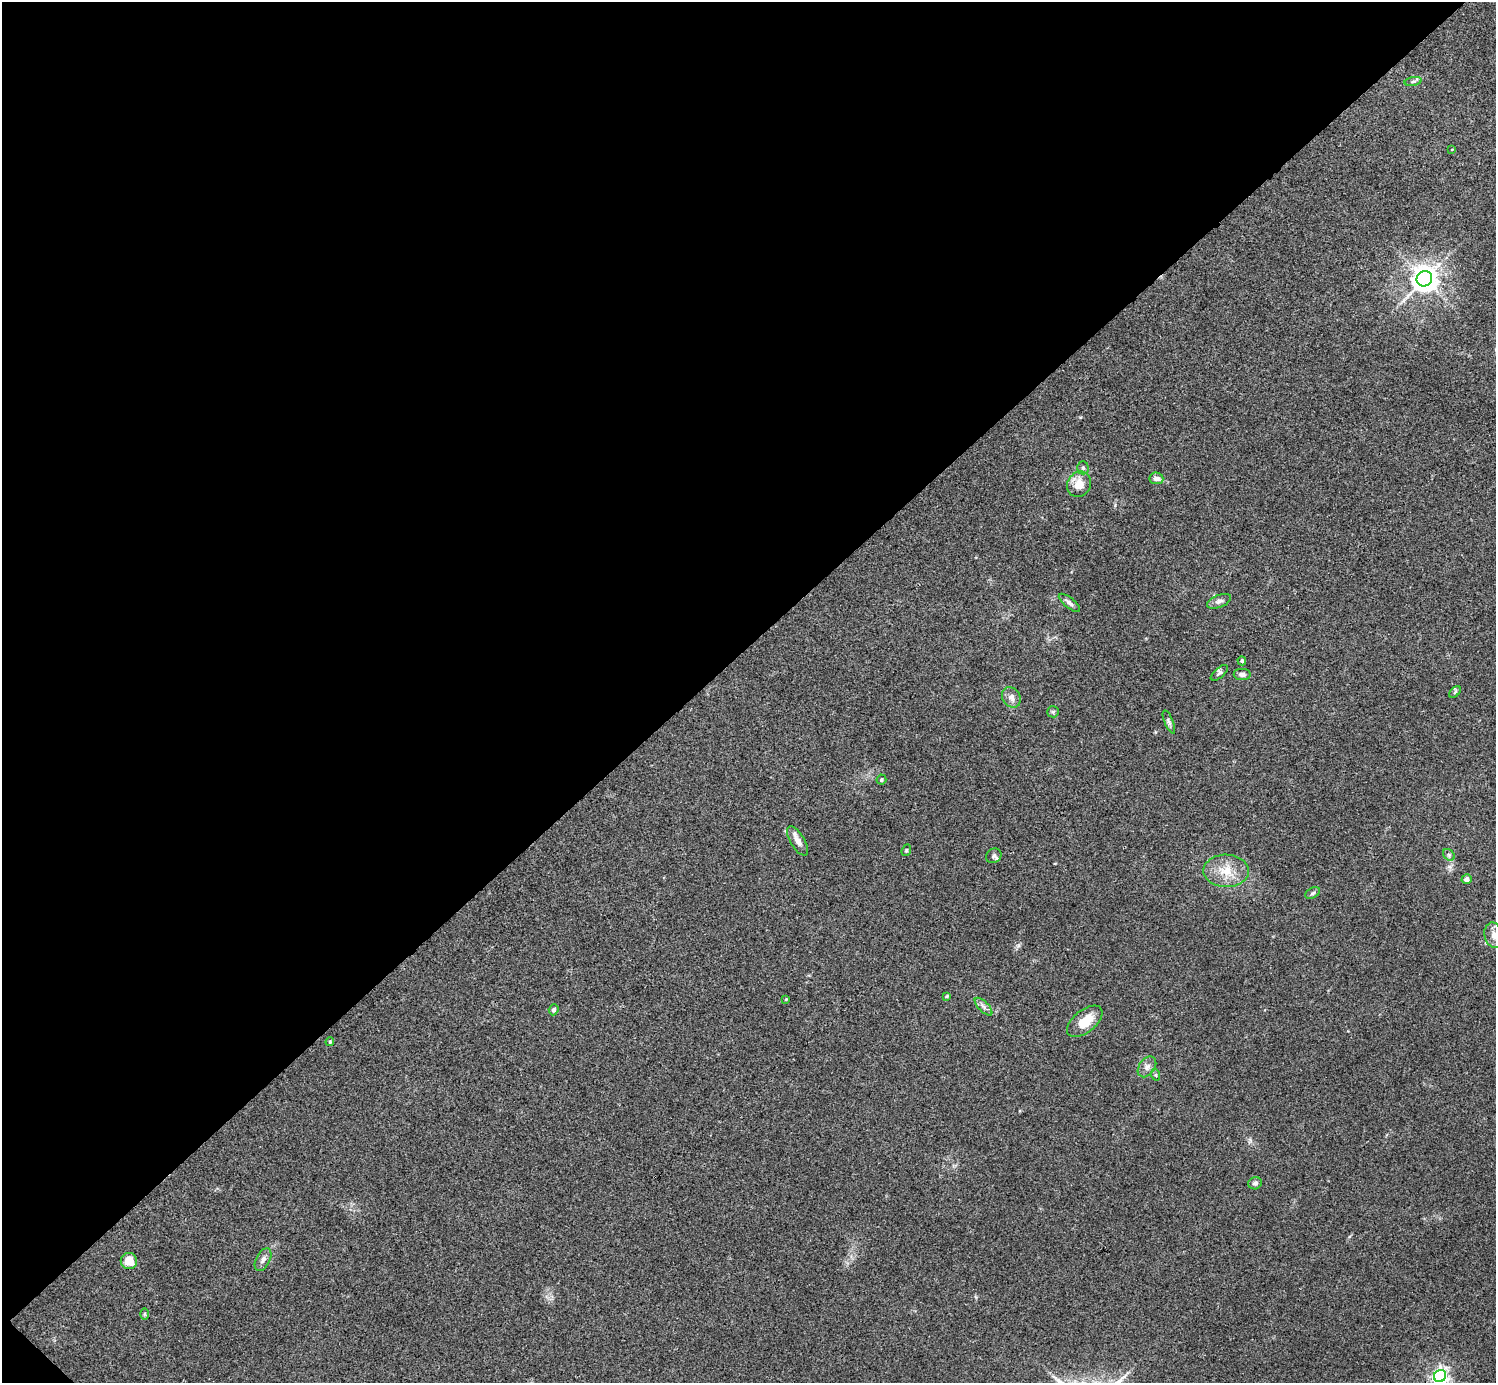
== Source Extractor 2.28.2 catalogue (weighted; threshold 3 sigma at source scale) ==
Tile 5 of 4 x 4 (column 1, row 2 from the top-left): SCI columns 3-1496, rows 2923-4303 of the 5985 x 5985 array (HDU 1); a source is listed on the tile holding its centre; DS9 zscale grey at full resolution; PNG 1498 x 1385 px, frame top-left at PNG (2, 2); each listed source drawn as its Kron ellipse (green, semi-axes under 4 px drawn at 4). Shown black and unused: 47% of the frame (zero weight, under 3 of 4 exposures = <1% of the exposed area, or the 3 px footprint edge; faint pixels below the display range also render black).
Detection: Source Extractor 2.28.2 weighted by HDU 2 'WHT'; one run over the whole footprint, this tile lists its part. Background 0.0348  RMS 0.0047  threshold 0.0211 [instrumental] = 3 sigma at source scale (4.5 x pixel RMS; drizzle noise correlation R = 1.50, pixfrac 1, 0.05/0.05 arcsec/px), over >= 5 px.
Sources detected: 37; all 37 listed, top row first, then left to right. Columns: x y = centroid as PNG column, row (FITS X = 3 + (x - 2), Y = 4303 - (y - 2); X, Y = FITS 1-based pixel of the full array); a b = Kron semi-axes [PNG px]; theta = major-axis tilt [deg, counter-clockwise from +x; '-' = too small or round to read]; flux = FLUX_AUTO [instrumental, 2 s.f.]
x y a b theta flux
1413 81 8 3 11 0.81
1452 149 4 2 - 0.28
1424 279 8 7 - 500
1083 468 6 5 - 0.87
1156 478 7 5 -6 2.1
1079 484 13 11 57 6
1219 601 12 6 22 1.8
1069 603 13 5 -39 1.7
1242 661 5 4 - 0.69
1219 673 10 5 40 1.1
1242 674 8 5 -3 1.6
1455 692 7 4 46 0.7
1011 697 11 8 -55 2.5
1053 712 6 5 - 0.81
1169 722 12 4 -67 1.1
881 780 5 5 - 0.6
798 841 16 7 -59 3.5
906 850 6 4 68 0.63
1449 855 6 5 - 0.92
994 856 8 7 - 1.2
1226 871 23 16 -1 9.7
1466 879 5 5 - 2.5
1313 893 8 5 27 0.87
1494 935 13 9 -75 3.5
947 996 4 3 - 0.41
786 999 3 2 - 0.37
984 1007 11 5 -45 1.6
554 1010 5 4 - 1.2
1085 1021 21 11 39 9.4
330 1042 4 3 - 0.58
1147 1067 11 8 54 2.4
1156 1075 6 4 -72 0.61
1255 1183 7 6 - 1.4
263 1260 12 7 63 2
129 1261 8 8 - 6
144 1314 6 4 89 0.58
1440 1376 6 6 - 150
Isophote crosses this tile's border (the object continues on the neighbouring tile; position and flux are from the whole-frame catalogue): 2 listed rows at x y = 1494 935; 1440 1376